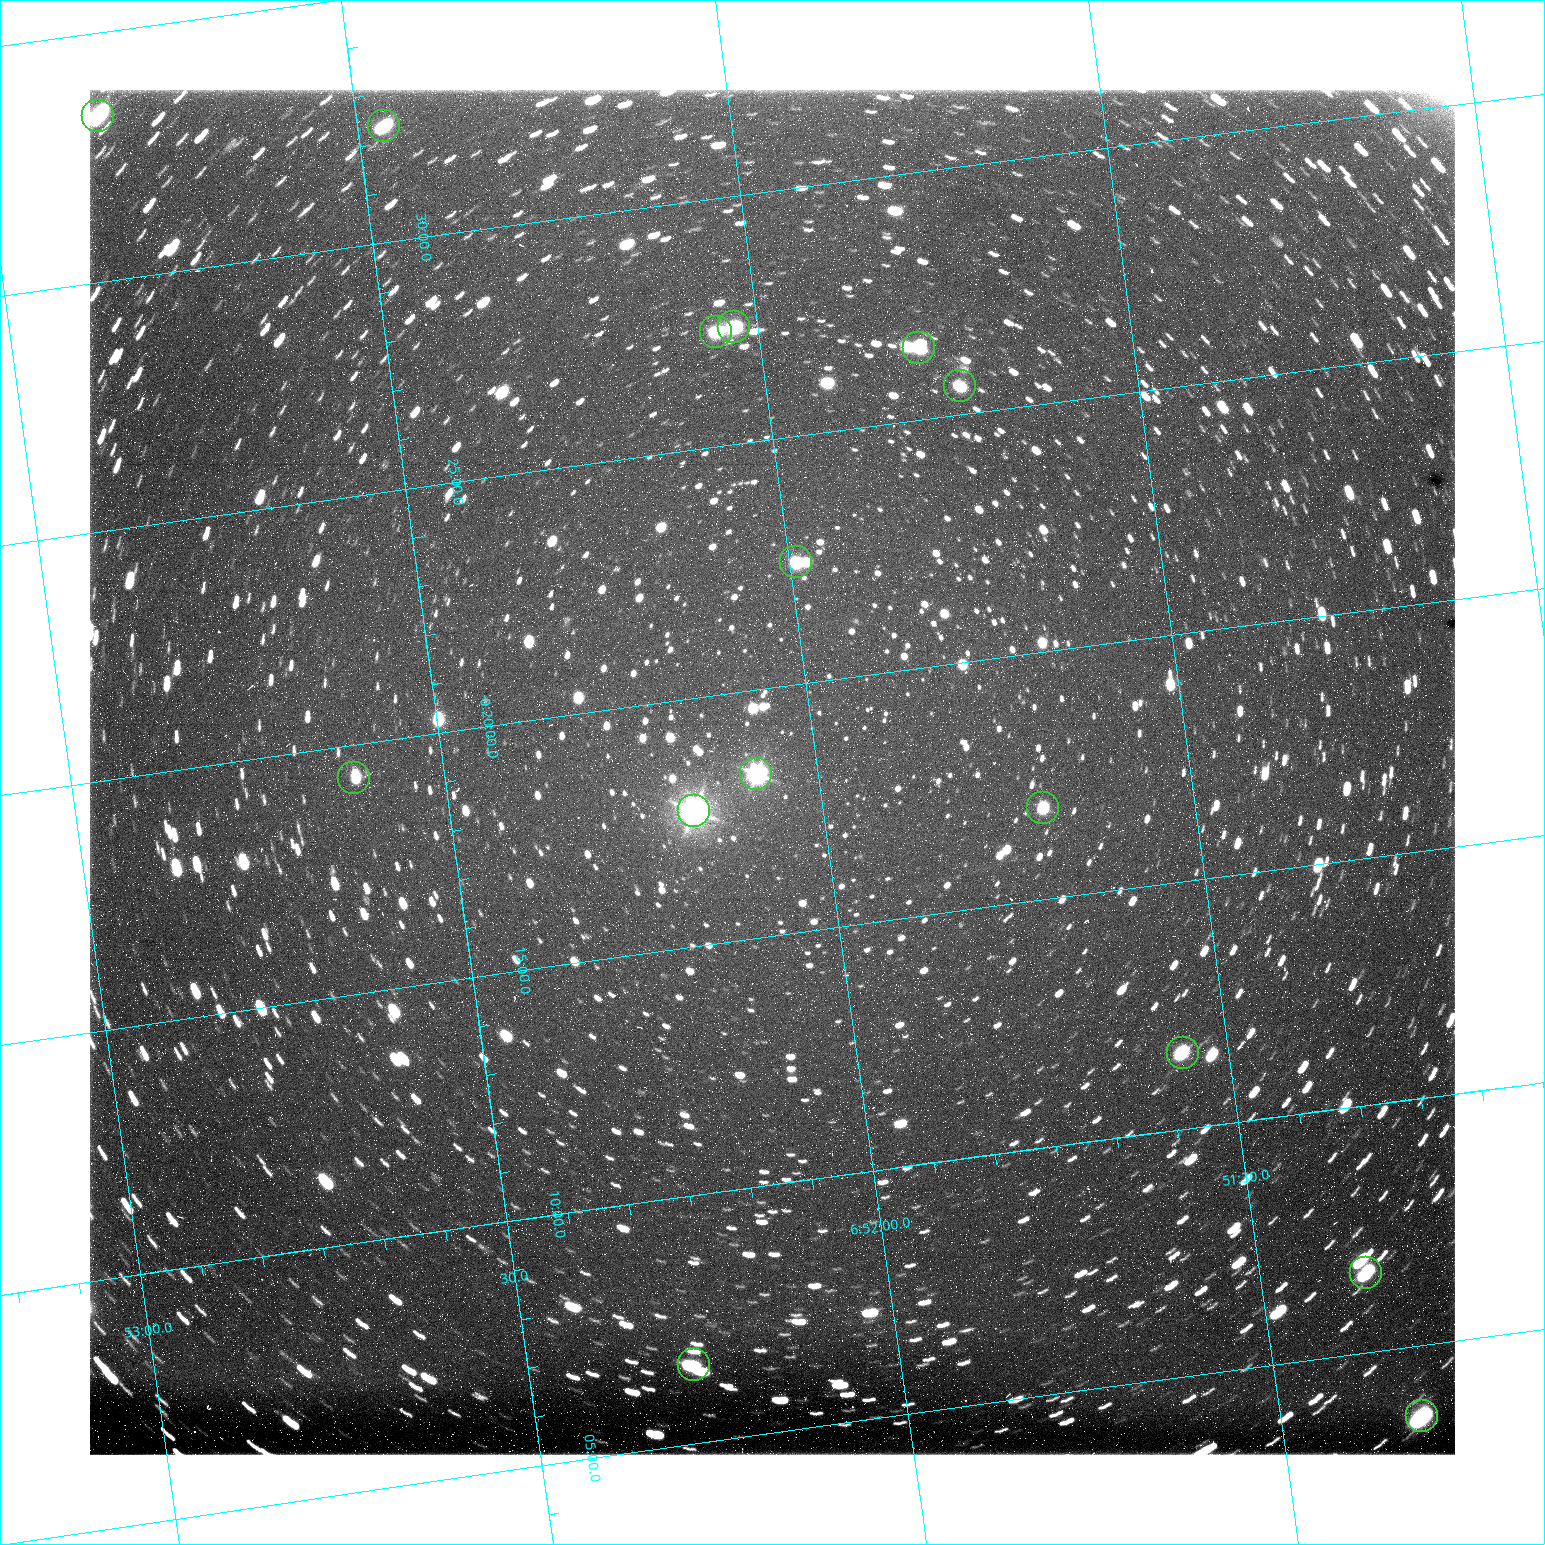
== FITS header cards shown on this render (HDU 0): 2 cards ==
NAXIS1  =                 1365 /fastest changing axis
NAXIS2  =                 1365 /next to fastest changing axis

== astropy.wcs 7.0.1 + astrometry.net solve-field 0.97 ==
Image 1365 x 1365 px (HDU 0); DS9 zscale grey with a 90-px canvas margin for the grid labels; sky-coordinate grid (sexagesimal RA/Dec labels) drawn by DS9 from the SOLVED WCS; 15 Tycho-2 reference stars matched to detected sources circled (green)
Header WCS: RA---TAN/DEC--TAN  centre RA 06:52:04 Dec -00:18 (103.02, -0.30 deg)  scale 1.22 arcsec/px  FOV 27.7' x 27.7'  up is -172 deg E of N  parity flipped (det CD > 0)
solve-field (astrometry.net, Tycho-2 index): VERIFIED the header's WCS against the Tycho-2 star catalogue (14 matches, 1 conflicts) and refined it, rather than solving blind
Solved WCS: RA---TAN-SIP/DEC--TAN-SIP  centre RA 06:52:04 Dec -00:18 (103.02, -0.30 deg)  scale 1.22 arcsec/px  FOV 27.7' x 27.7'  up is -172 deg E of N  parity flipped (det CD > 0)
The solver's refit moves the header's centre by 0.52 arcsec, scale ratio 0.9983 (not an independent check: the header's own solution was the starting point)
Tycho-2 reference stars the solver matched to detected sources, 15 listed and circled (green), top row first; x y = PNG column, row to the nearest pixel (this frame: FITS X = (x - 90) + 1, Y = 1365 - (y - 90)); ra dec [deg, ICRS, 3 dp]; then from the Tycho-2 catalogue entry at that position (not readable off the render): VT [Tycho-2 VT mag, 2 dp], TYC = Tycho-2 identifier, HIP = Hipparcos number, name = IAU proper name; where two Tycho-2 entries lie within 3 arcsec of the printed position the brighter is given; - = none
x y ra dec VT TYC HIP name
98 116 103.211 -0.556 10.35 4801-1279-1 - -
384 126 103.116 -0.539 10.92 4800-537-1 - -
734 327 103.008 -0.456 10.52 4800-923-1 - -
716 332 103.014 -0.455 10.17 4800-1475-1 - -
919 348 102.947 -0.441 11.03 4800-2583-1 - -
960 386 102.935 -0.426 11.15 4800-249-1 - -
796 562 102.998 -0.374 11.01 4800-1403-1 - -
756 774 103.021 -0.305 9.51 4800-1727-1 - -
354 778 103.155 -0.322 11.02 4801-48-1 - -
1043 808 102.926 -0.281 10.67 4800-765-1 - -
694 811 103.043 -0.296 8.36 4800-1343-1 32977 -
1183 1053 102.891 -0.192 10.69 4800-469-1 - -
1366 1273 102.839 -0.110 10.73 4800-214-1 - -
694 1365 103.069 -0.110 10.30 4800-2617-1 - -
1422 1416 102.827 -0.059 9.76 4800-910-1 - -